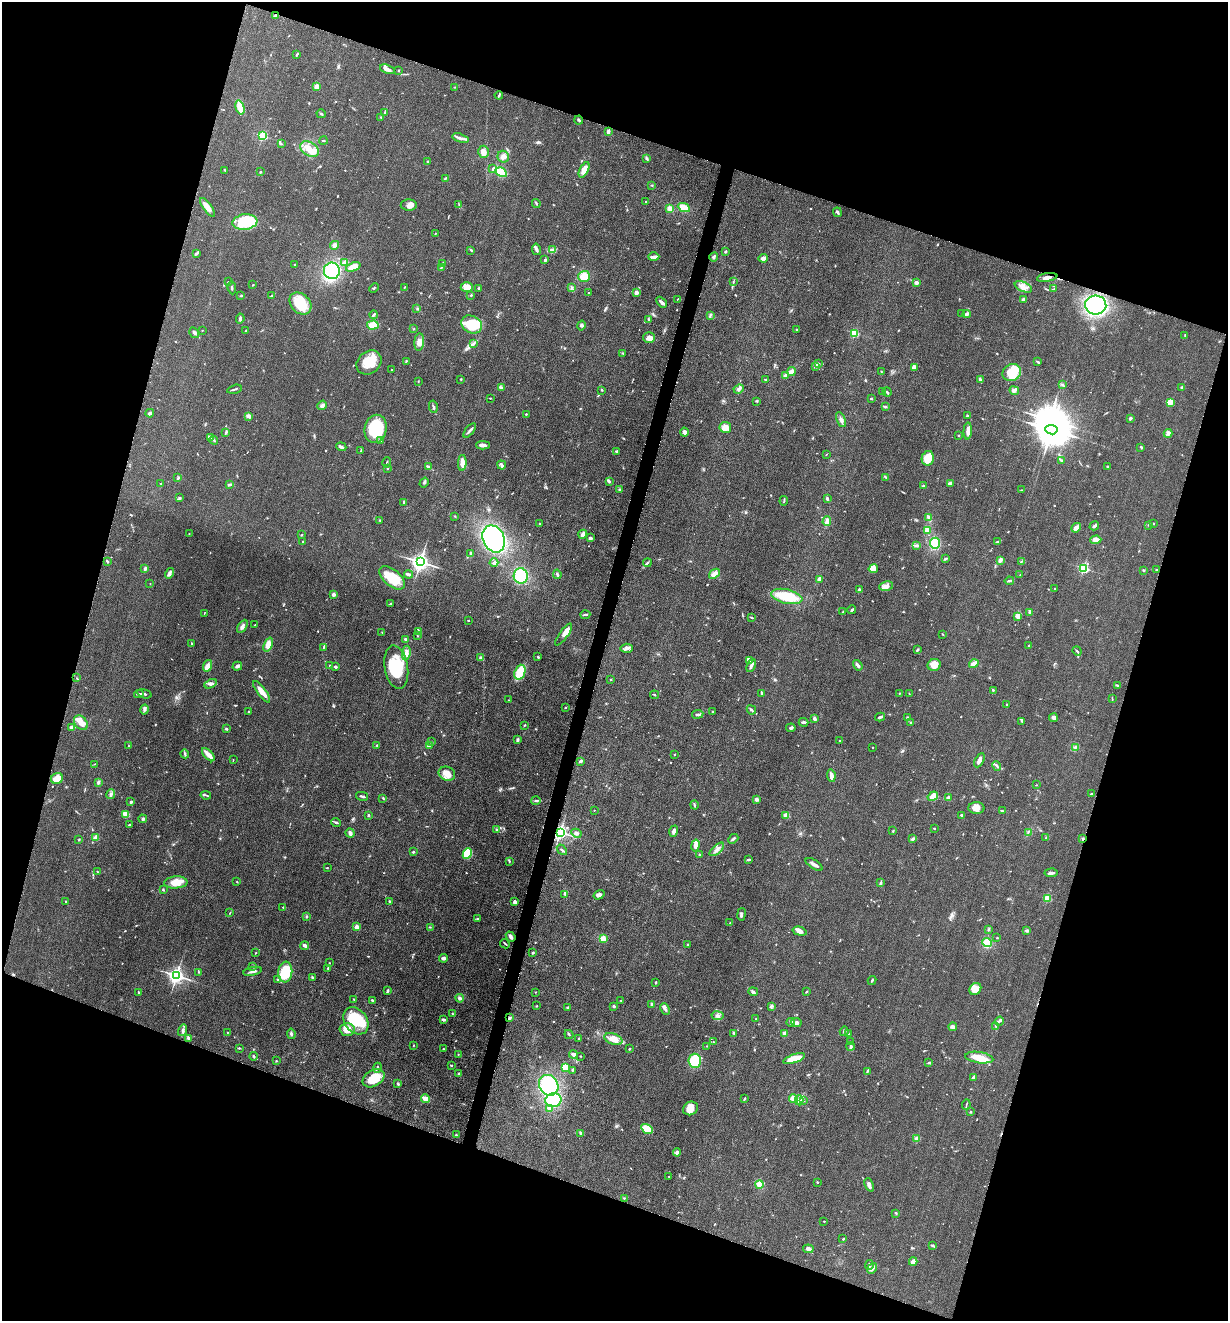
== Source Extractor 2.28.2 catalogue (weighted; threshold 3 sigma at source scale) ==
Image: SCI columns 264-5165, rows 12-5285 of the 5306 x 5294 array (HDU 1 of 3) = the unmasked area's bounding box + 8 px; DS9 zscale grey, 4 x 4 block average (1 PNG px = mean of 4 x 4 image px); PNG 1230 x 1323 px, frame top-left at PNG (2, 2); each listed source drawn as its Kron ellipse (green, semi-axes under 4 px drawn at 4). Shown black and unused: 37% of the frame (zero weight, under 3 of 5 exposures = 1% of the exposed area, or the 3 px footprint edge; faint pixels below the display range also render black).
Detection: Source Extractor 2.28.2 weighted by HDU 2 'WHT'. Background 0.0505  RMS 0.0057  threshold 0.0256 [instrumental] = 3 sigma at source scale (4.5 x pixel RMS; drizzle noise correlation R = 1.50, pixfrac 1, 0.05/0.05 arcsec/px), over >= 5 px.
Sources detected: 776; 1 too faint to see at this stretch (4 x 4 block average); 7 inside a brighter object's white glare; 3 cosmic-ray / hot-pixel residue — neither listed nor drawn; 7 coinciding with a brighter row at this scale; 48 inside a brighter listed object's ellipse — not listed separately; of the other 710, all 500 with FLUX_AUTO >= 1.62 (the completeness limit of this list) listed and drawn (210 fainter detections not listed), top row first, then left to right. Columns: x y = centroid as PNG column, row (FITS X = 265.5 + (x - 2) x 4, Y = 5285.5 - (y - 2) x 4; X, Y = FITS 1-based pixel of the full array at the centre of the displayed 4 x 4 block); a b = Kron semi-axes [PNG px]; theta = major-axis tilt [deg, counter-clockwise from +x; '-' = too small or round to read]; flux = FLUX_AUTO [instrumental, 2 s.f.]
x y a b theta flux
276 16 3 2 - 12
297 54 3 2 - 3
387 69 8 3 -22 15
399 70 2 2 - 2.3
316 86 2 2 - 68
455 87 2 2 - 1.7
499 95 4 2 - 3.7
240 107 7 3 -74 62
385 112 4 2 - 3.9
321 114 5 2 - 3.2
381 117 3 2 - 1.7
579 120 4 2 - 4.3
608 131 3 2 - 13
262 136 2 2 - 320
460 138 8 3 -17 10
323 141 4 2 - 2.6
281 144 2 2 - 2.9
310 149 10 6 -32 39
483 152 6 5 - 17
503 157 6 5 - 16
646 158 3 2 - 3.5
427 162 3 2 - 2.5
493 168 3 2 - 4
225 170 3 2 - 3.1
584 170 8 4 63 30
260 172 2 2 - 3
501 172 6 4 -29 75
445 178 4 2 - 3
652 185 3 2 - 2.4
646 202 2 2 - 1.7
536 203 4 2 - 3.7
409 205 8 5 -1 17
459 205 3 2 - 2.8
207 207 11 4 -54 30
670 208 3 3 - 19
684 208 6 4 -27 40
837 212 5 2 - 8.5
245 222 13 7 8 140
435 233 2 2 - 1.9
334 245 4 3 - 13
536 249 6 3 -79 11
471 250 4 2 - 2.9
553 250 4 2 - 5.7
726 252 3 2 - 4.2
196 253 3 2 - 3.3
654 257 5 3 - 10
714 257 4 3 - 5.7
763 258 4 4 - 15
545 260 2 2 - 8.4
344 262 4 3 - 8.1
443 263 3 2 - 3.4
295 265 3 2 - 1.8
353 267 7 4 20 44
441 267 4 2 - 4.3
332 271 8 8 - 190
584 276 5 5 - 40
1047 277 10 3 10 14
228 282 3 2 - 2.4
733 282 2 2 - 1.8
916 283 4 3 - 9.4
253 285 2 2 - 2.4
467 287 6 5 - 32
1023 287 9 5 -25 26
232 288 6 2 -82 3.8
374 288 5 2 - 3.3
404 288 3 2 - 2.3
478 288 2 2 - 4.4
571 288 2 2 - 2.3
1053 289 3 2 - 2.1
589 293 2 2 - 3
636 293 4 3 - 10
272 295 4 2 - 3.2
471 295 2 2 - 3.3
241 296 3 2 - 2.7
677 299 3 2 - 1.6
1024 299 3 2 - 9.9
661 302 6 2 -45 12
300 303 12 9 -46 94
1096 305 10 9 - 980
417 309 2 2 - 2.3
962 313 2 2 - 1.9
967 314 4 4 - 9.1
374 315 4 2 - 5
710 316 3 2 - 3.2
240 319 5 2 - 7
648 319 3 2 - 2.9
472 324 11 8 -30 130
373 325 6 4 5 37
581 326 5 2 - 5.3
414 329 2 2 - 2.5
797 329 3 2 - 2.3
202 330 2 2 - 1.8
246 330 3 2 - 2.4
194 333 6 2 -58 7.1
855 333 2 2 - 250
1185 335 2 2 - 3.2
649 337 6 5 - 23
419 342 9 5 85 22
474 343 2 2 - 2.1
623 353 2 2 - 1.8
406 361 2 2 - 2.2
1037 361 4 2 - 2.9
369 362 13 11 41 65
819 364 2 2 - 2.7
815 366 4 2 - 8.2
915 367 3 3 - 14
391 370 2 2 - 2.1
791 372 4 3 - 18
881 372 2 2 - 2.5
1012 373 9 8 - 47
786 376 4 3 - 11
461 379 2 2 - 2
765 379 2 2 - 2.4
980 379 3 3 - 5.3
418 381 3 2 - 1.9
1062 384 2 2 - 1.7
1181 387 3 2 - 2.4
501 388 4 2 - 5.2
234 389 7 2 14 5.8
739 389 5 3 - 7.2
602 390 2 2 - 2.9
882 391 2 2 - 2.2
1014 391 5 3 - 6.3
887 392 5 2 - 4.3
490 398 2 2 - 2.2
871 398 3 2 - 3.4
756 401 3 2 - 2.5
1170 402 4 3 - 61
322 405 5 3 - 10
433 407 6 2 -78 5.2
885 407 4 2 - 4.6
150 413 4 2 - 6.9
526 414 2 2 - 2.5
249 416 4 2 - 16
967 416 3 2 - 3.4
1130 418 3 3 - 5.9
841 420 8 3 -67 11
725 427 6 5 - 31
375 429 14 11 77 170
470 430 8 2 50 8.6
1051 430 6 4 -9 11000
968 431 8 3 88 20
226 432 3 2 - 4.8
684 432 4 3 - 12
1168 433 4 3 - 9.4
958 435 2 2 - 2.5
210 437 2 2 - 3.4
214 440 4 2 - 5.1
380 441 3 2 - 4.6
483 445 7 3 -2 17
341 447 5 2 - 12
1141 447 2 2 - 5.2
361 451 2 2 - 1.8
616 451 3 2 - 4
826 454 3 2 - 1.8
928 458 7 6 - 57
1061 460 3 2 - 3.1
387 462 5 2 - 4
462 463 8 3 89 28
502 465 4 2 - 9.7
1107 466 2 2 - 3.4
429 467 3 2 - 3.7
387 468 3 2 - 2.1
886 477 4 2 - 4.8
178 478 3 2 - 4.5
424 482 5 2 - 3.9
609 482 3 2 - 3.6
161 483 2 2 - 2.5
950 483 3 2 - 8.2
230 484 4 2 - 7.8
924 486 3 2 - 4.8
620 490 3 3 - 4.5
1021 490 2 2 - 1.7
180 498 2 2 - 2.8
827 499 3 2 - 6.3
784 501 5 2 - 2.9
403 503 2 2 - 1.8
455 516 2 2 - 2.1
929 517 4 3 - 11
380 520 2 2 - 2.1
827 521 5 3 - 11
1153 523 2 2 - 2.8
540 524 2 2 - 1.9
1149 525 3 2 - 2.6
1094 526 5 2 - 8.6
1076 528 5 3 - 18
927 530 3 2 - 25
189 534 2 2 - 1.9
583 534 5 3 - 19
301 535 3 2 - 2.3
590 537 3 2 - 4.2
494 539 14 10 -66 550
1096 540 5 3 - 22
303 541 2 2 - 2.6
998 542 4 2 - 3.5
935 543 5 5 - 73
916 545 2 2 - 2.8
471 554 4 3 - 7.1
945 559 4 2 - 4
1000 560 3 2 - 16
1021 561 3 2 - 2.7
107 562 2 2 - 4.5
420 562 3 3 - 1800
494 563 4 3 - 6.9
647 563 4 2 - 5.1
1084 568 2 2 - 480
145 569 4 3 - 5.5
873 569 4 3 - 11
1144 570 3 2 - 2.9
1157 570 2 2 - 2
169 573 5 3 - 8.2
408 574 4 3 - 6.6
557 574 5 2 - 5.9
714 574 6 3 39 19
1020 575 2 2 - 1.8
521 576 7 7 - 160
392 578 15 8 -39 71
819 579 4 3 - 14
1009 581 4 2 - 3.5
150 583 2 2 - 1.8
886 586 7 4 11 15
1055 588 2 2 - 1.9
859 590 3 2 - 5.9
333 594 2 2 - 39
787 596 16 7 -12 120
390 604 3 2 - 2.7
852 610 4 2 - 6.8
843 612 3 2 - 3.3
1029 612 4 2 - 4.9
204 613 3 2 - 1.6
585 615 5 2 - 5.1
1017 616 4 3 - 22
752 618 4 2 - 3.1
468 620 2 2 - 4.4
255 625 3 2 - 1.9
242 626 7 3 59 10
419 631 3 2 - 2.8
382 632 2 2 - 1.7
564 634 13 4 54 18
943 634 3 2 - 2.2
417 635 3 2 - 1.9
405 639 3 2 - 6.1
191 643 2 2 - 2.7
268 645 7 4 67 28
1029 645 2 2 - 2
324 647 4 2 - 3.8
626 648 6 4 3 12
917 650 4 2 - 4.2
1077 651 5 2 - 4.1
406 653 7 3 82 13
538 657 3 2 - 2.8
481 658 4 3 - 7.3
749 660 4 3 - 7.5
974 664 5 3 - 22
858 665 5 3 - 7.7
934 665 6 6 - 34
208 666 6 4 70 14
237 666 5 3 - 9.8
330 666 3 2 - 4.7
751 666 7 3 65 9.3
335 667 3 2 - 5.6
396 667 22 11 -80 160
520 672 8 5 70 78
77 678 3 2 - 1.9
610 679 2 2 - 1.8
210 684 6 4 25 12
1117 685 4 2 - 3.2
993 690 2 2 - 1.9
262 692 13 4 -53 30
762 693 3 2 - 2.7
900 693 2 2 - 1.7
139 694 5 2 - 5.5
144 694 7 2 -15 5.7
909 694 2 2 - 1.9
654 695 4 2 - 2.6
1112 698 3 2 - 2.1
508 700 2 2 - 2
1007 705 2 2 - 2.6
565 708 2 2 - 2.1
144 709 5 3 - 7.4
751 710 5 2 - 6.1
248 712 2 2 - 3.2
713 712 3 2 - 1.9
698 714 5 2 - 7
880 717 5 2 - 5.6
907 717 4 2 - 3.2
1053 718 4 3 - 11
815 719 3 3 - 6.8
1022 721 3 2 - 3
804 722 5 2 - 7.4
81 723 8 6 -48 30
911 723 2 2 - 2.4
525 725 2 2 - 3.2
72 727 4 2 - 11
791 728 4 3 - 6.5
226 729 3 2 - 4.1
517 740 3 2 - 8.4
840 741 2 2 - 1.9
431 742 3 2 - 2.4
377 745 3 2 - 2.4
430 745 3 2 - 2.5
129 746 3 2 - 2.1
1075 747 3 2 - 3.6
872 748 2 2 - 1.8
185 754 4 2 - 5
208 755 8 3 -46 34
675 755 2 2 - 3.6
233 760 3 2 - 1.7
979 760 8 3 62 13
581 761 3 2 - 8
94 764 3 2 - 1.6
997 766 5 2 - 4.4
447 774 8 7 - 27
831 775 6 3 -83 16
57 778 6 5 - 36
98 782 3 3 - 6.6
1036 785 2 2 - 2
111 794 5 3 - 8.6
1091 794 3 2 - 2.4
206 795 5 2 - 4.3
362 796 6 2 -12 6.3
933 796 5 4 - 23
383 798 2 2 - 3.1
948 798 2 2 - 10
756 799 2 2 - 39
536 800 5 2 - 4.2
131 802 3 2 - 6.7
694 805 4 2 - 4
976 808 8 6 -3 27
594 810 2 2 - 2.4
1002 811 4 2 - 3.5
126 814 4 4 - 23
368 815 3 2 - 4.4
786 815 3 2 - 35
962 815 2 2 - 6.2
143 819 4 3 - 4.6
336 822 5 2 - 5.5
129 825 3 2 - 2.8
934 828 2 2 - 2.9
496 829 3 2 - 2.7
674 831 6 3 73 12
893 831 2 2 - 3.1
560 832 3 2 - 1400
1028 832 2 2 - 2.3
350 833 5 3 - 10
576 833 5 3 - 8.5
96 838 2 2 - 95
1046 838 2 2 - 2.6
733 839 5 2 - 5.9
913 839 3 3 - 4.4
1083 839 3 2 - 3.4
79 840 3 2 - 2.5
695 845 6 3 78 17
717 849 9 2 42 11
562 850 6 2 -49 5.1
413 852 2 2 - 6.4
467 854 5 4 - 72
700 855 4 2 - 3.8
748 860 3 2 - 5.5
509 861 3 2 - 2.7
814 864 10 2 -33 14
327 868 3 2 - 1.8
97 872 3 2 - 1.8
1051 873 7 2 5 9
176 882 11 6 3 38
237 882 2 2 - 2.1
881 882 3 2 - 3.6
163 890 3 2 - 2.6
565 894 2 2 - 2.6
599 895 6 3 33 11
1047 898 2 2 - 170
390 901 3 2 - 4.1
66 902 2 2 - 2.4
515 902 3 2 - 15
283 907 2 2 - 1.7
230 913 2 2 - 1.7
742 914 6 2 81 6.1
307 916 4 2 - 2.7
477 919 2 2 - 2.6
730 923 2 2 - 1.8
356 927 2 2 - 62
430 927 3 2 - 1.6
988 929 2 2 - 2.1
1027 930 4 3 - 5.9
800 931 7 4 -14 16
511 937 5 3 - 12
997 938 2 2 - 1.7
603 939 3 3 - 23
987 942 5 4 - 48
505 944 5 2 - 3.7
688 945 2 2 - 2
305 946 4 2 - 14
255 953 3 2 - 1.7
533 953 2 2 - 4.5
444 958 4 4 - 8.3
329 963 3 2 - 1.9
253 967 3 2 - 3
328 968 2 2 - 6.2
253 971 9 2 12 10
199 972 2 2 - 2.9
285 972 10 7 84 110
176 976 3 2 - 1500
312 977 3 2 - 2.9
277 980 2 2 - 2.2
872 980 4 2 - 3.8
656 983 3 2 - 2.6
975 989 6 5 - 35
387 991 4 2 - 4.7
138 992 2 2 - 2.8
536 992 2 2 - 2.3
753 992 5 3 - 6.2
806 992 3 2 - 3.4
460 998 4 3 - 8.9
354 999 2 2 - 3
621 1000 2 2 - 1.7
372 1001 3 2 - 6.4
652 1004 3 2 - 10
536 1006 2 2 - 2
614 1006 2 2 - 6.4
771 1006 2 2 - 2.9
568 1008 3 2 - 7.4
665 1009 6 2 -64 7.4
452 1014 3 2 - 2.5
717 1016 6 3 -9 8.9
509 1018 2 2 - 5.8
756 1019 2 2 - 2.4
443 1020 4 2 - 7.9
356 1021 15 11 -51 170
999 1021 5 2 - 6.7
791 1022 4 3 - 6
796 1023 5 4 - 9.7
996 1026 4 2 - 3.2
953 1027 4 3 - 11
183 1030 6 3 72 9.1
347 1030 7 6 - 31
844 1031 4 2 - 6
227 1032 2 2 - 1.9
734 1033 3 3 - 3.5
785 1033 2 2 - 58
291 1034 5 2 - 5.2
569 1034 5 2 - 3.6
849 1034 2 2 - 1.6
188 1038 4 2 - 7.7
579 1039 2 2 - 4.4
613 1039 9 5 -22 37
713 1042 2 2 - 2
851 1042 3 2 - 3.6
413 1045 3 2 - 2.1
707 1046 3 2 - 1.9
851 1046 4 3 - 8.9
239 1048 3 2 - 3
443 1049 4 2 - 2.2
629 1049 2 2 - 3
458 1054 2 2 - 1.8
573 1054 4 3 - 12
254 1056 4 2 - 3.5
580 1056 2 2 - 2
979 1058 14 5 -8 57
794 1059 11 4 19 56
276 1061 2 2 - 2
695 1061 7 6 - 100
929 1063 2 2 - 6.3
451 1065 3 2 - 2.9
565 1067 4 3 - 34
377 1068 5 2 - 5.7
572 1070 4 2 - 3.1
867 1071 4 2 - 3.8
459 1074 3 2 - 4.9
974 1077 4 2 - 13
374 1078 12 8 30 68
398 1084 3 2 - 4.8
549 1085 11 9 -56 240
425 1099 4 2 - 42
744 1099 3 2 - 2.7
793 1099 5 4 - 19
553 1100 8 7 - 110
799 1100 5 3 - 12
804 1100 2 2 - 1.9
966 1105 5 2 - 3.4
549 1108 3 3 - 15
691 1108 8 6 30 32
971 1112 3 2 - 2.6
647 1129 6 4 -32 57
581 1133 3 2 - 5.7
456 1135 2 2 - 2.9
917 1139 3 3 - 20
677 1152 4 2 - 5
669 1176 2 2 - 2.7
817 1182 2 2 - 3.7
759 1184 4 4 - 27
869 1185 7 3 -68 13
624 1198 2 2 - 2.3
896 1213 3 2 - 2.7
824 1221 2 2 - 1.7
843 1239 3 2 - 2.2
932 1245 4 2 - 4.3
808 1249 5 4 - 9.5
913 1261 4 2 - 26
869 1265 5 3 - 7
872 1268 6 3 52 15
Overlapping masked pixels (flux is a lower limit): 4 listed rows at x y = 276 16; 560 832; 1083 839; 509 1018
Diffuse or blended objects may show on this block-average render without a row.